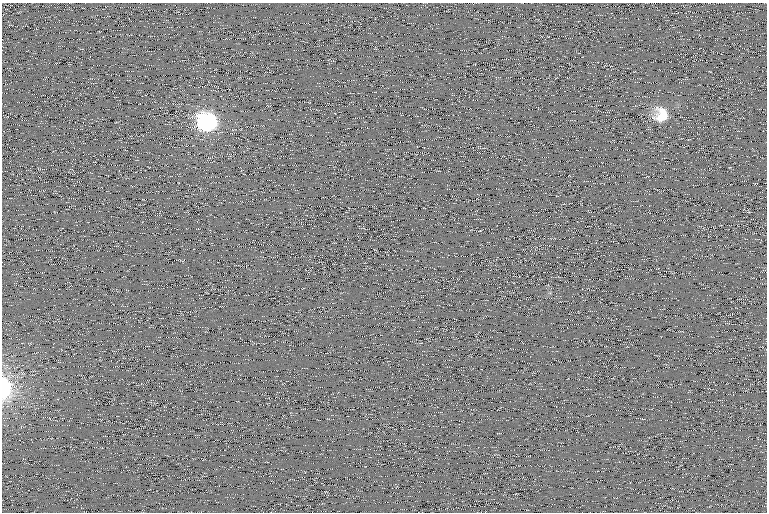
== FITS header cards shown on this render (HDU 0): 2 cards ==
NAXIS1  =                  765 /
NAXIS2  =                  510 /

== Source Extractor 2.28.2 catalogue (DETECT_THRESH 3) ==
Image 765 x 510 px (HDU 0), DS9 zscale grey, 1 PNG px = 1 image px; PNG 769 x 514 px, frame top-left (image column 1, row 510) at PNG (2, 3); no overlay
Background 104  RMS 10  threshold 31.4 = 3 sigma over >= 5 px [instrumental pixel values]
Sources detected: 4; all 4 listed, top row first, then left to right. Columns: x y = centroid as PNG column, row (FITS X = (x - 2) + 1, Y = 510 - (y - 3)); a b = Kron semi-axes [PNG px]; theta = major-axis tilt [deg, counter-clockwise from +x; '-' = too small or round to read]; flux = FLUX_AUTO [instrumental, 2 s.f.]
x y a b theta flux
661 115 18 16 73 14000
208 122 18 16 -19 68000
122 241 2 2 - 410
4 388 15 8 -86 55000
At the frame edge (FLAGS 8, measured only in part): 1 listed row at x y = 4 388